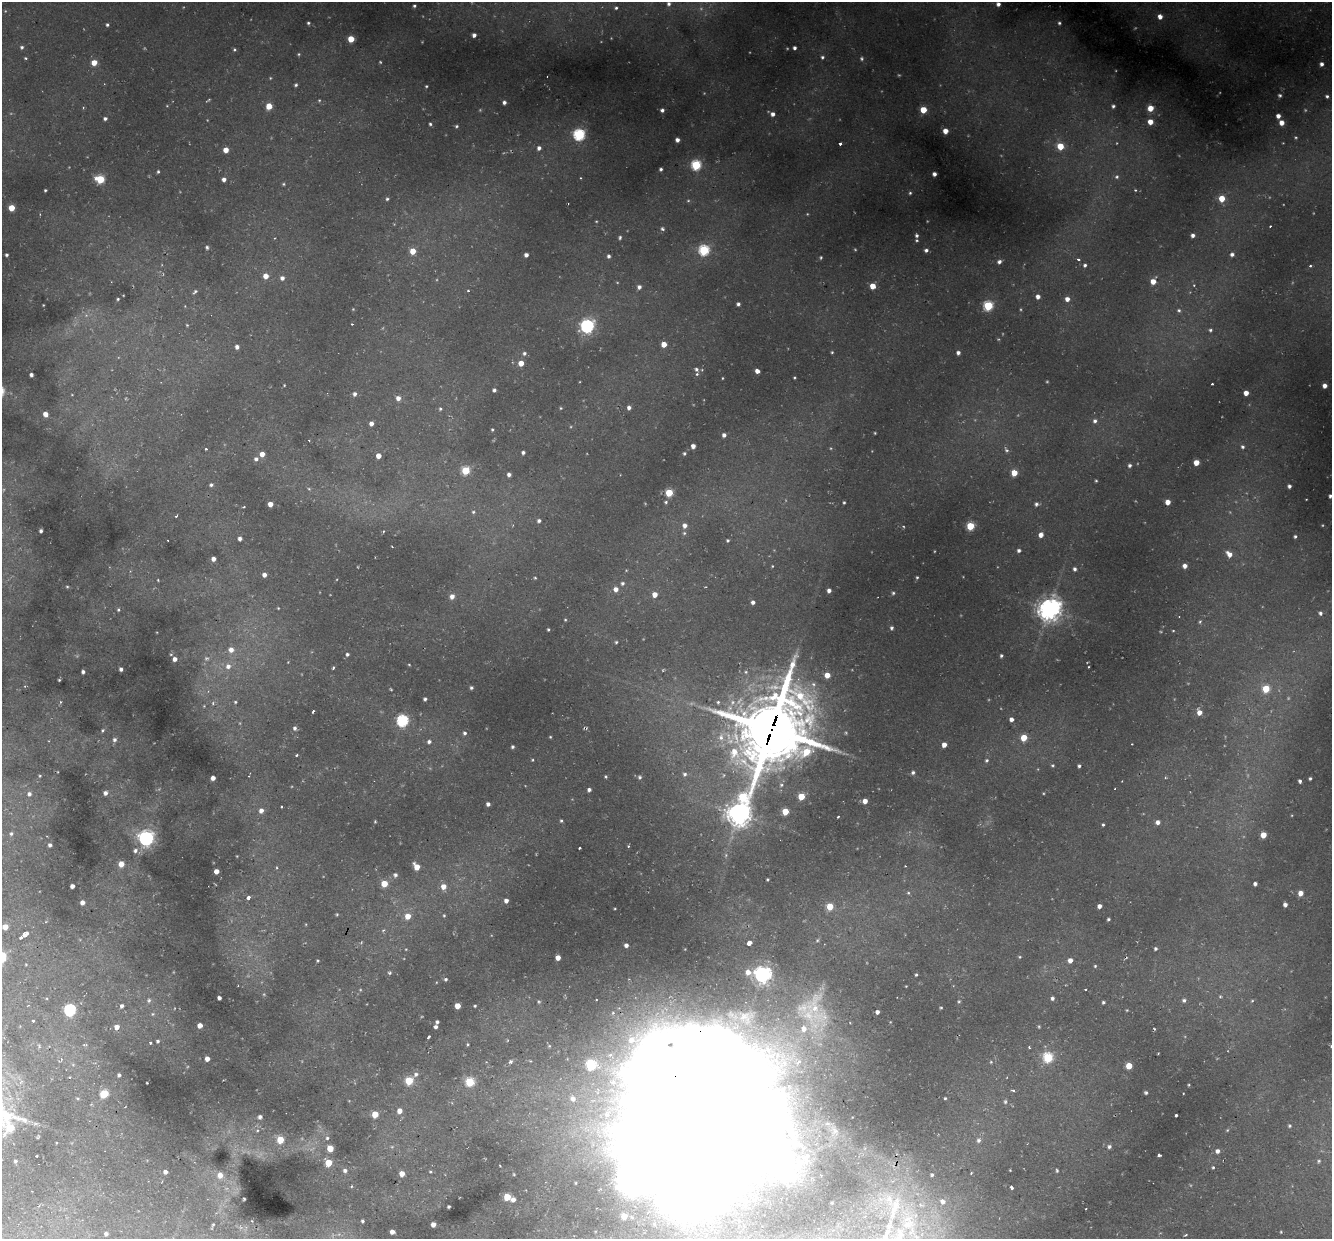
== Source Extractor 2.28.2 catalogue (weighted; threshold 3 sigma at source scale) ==
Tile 7 of 4 x 4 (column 3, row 2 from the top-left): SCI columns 2684-4013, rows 2846-4082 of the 5450 x 5447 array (HDU 1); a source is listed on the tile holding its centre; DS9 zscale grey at full resolution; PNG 1334 x 1241 px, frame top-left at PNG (2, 2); no overlay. Shown black and unused: <1% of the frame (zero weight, under 2 of 3 exposures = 6% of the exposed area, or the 3 px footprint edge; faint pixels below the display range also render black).
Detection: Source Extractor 2.28.2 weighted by HDU 2 'WHT'; one run over the whole footprint, this tile lists its part. Background 0.0372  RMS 0.0052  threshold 0.0235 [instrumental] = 3 sigma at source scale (4.5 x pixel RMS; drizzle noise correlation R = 1.50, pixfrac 1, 0.05/0.05 arcsec/px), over >= 5 px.
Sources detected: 473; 42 too faint to see at this stretch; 9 cosmic-ray / hot-pixel residue — not listed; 9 inside a brighter listed object's ellipse — not listed separately; the other 413 listed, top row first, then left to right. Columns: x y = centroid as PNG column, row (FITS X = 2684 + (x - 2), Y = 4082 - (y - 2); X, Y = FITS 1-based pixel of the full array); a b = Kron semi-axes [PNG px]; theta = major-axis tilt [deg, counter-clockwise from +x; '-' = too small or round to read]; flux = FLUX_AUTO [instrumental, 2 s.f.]
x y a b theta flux
669 4 6 6 - 1.8
998 4 4 4 - 1.6
414 6 3 3 - 0.83
616 8 4 4 - 0.88
1160 17 5 5 - 3.3
308 23 3 3 - 0.8
1059 23 5 4 - 1
107 25 4 4 - 0.98
474 35 4 4 - 1.6
351 39 5 4 - 10
22 47 5 5 - 1.1
794 48 4 3 - 1.4
234 49 4 4 - 0.77
299 54 4 4 - 0.6
822 57 5 5 - 1
26 58 4 3 - 0.58
862 59 5 5 - 0.88
94 63 5 5 - 6
1321 64 4 3 - 1.8
296 85 4 3 - 0.85
426 86 4 3 - 0.58
1280 95 5 5 - 0.95
1327 96 3 3 - 0.89
319 100 4 3 - 0.5
504 102 4 4 - 1.8
167 106 4 4 - 0.4
269 106 5 5 - 8.6
1113 106 4 4 - 1.1
83 108 4 4 - 0.54
1150 108 5 5 - 7.4
662 110 4 4 - 1.5
923 110 5 5 - 11
772 114 6 4 -28 2.7
1278 116 4 4 - 2.8
105 118 4 4 - 1.2
1150 122 5 5 - 6
1282 123 4 4 - 4.2
430 124 4 4 - 0.93
457 126 5 5 - 0.89
945 131 4 4 - 5.1
579 135 6 6 - 71
1296 137 4 3 - 0.53
677 140 4 4 - 2.4
840 144 3 3 - 1.2
1060 146 5 5 - 12
539 148 4 4 - 1.8
226 150 4 4 - 6
696 165 5 5 - 44
661 169 4 3 - 1.1
158 172 4 3 - 0.79
934 174 4 4 - 2.1
1117 177 6 5 - 1.1
581 178 3 2 - 0.37
100 179 6 5 - 23
224 179 4 4 - 2.2
283 184 4 4 - 0.64
45 190 3 3 - 0.77
910 193 4 3 - 0.71
1222 198 5 5 - 8.6
387 199 4 4 - 0.8
11 208 5 4 - 9.8
596 221 4 3 - 0.45
662 229 5 4 - 1
917 235 4 4 - 1.3
1193 235 4 4 - 2.1
620 237 5 4 - 0.89
917 240 4 4 - 0.63
207 247 5 4 - 0.86
704 250 6 5 - 50
926 250 4 4 - 1.5
413 251 5 5 - 7.8
1232 254 5 5 - 1.9
7 255 4 3 - 1.1
526 255 4 4 - 2.4
608 256 5 4 - 1.2
821 257 4 4 - 0.64
1078 259 4 3 - 1.5
999 262 4 4 - 1.7
1085 265 4 4 - 1.1
1310 266 4 3 - 0.78
266 276 5 4 - 5.4
282 278 5 4 - 2.2
1153 281 5 4 - 6.2
1194 285 4 4 - 0.53
873 286 4 4 - 7.7
639 287 6 6 - 1.6
468 291 3 3 - 0.68
195 292 7 4 48 0.95
1038 297 4 4 - 2.8
118 299 3 3 - 0.6
1067 299 5 4 - 3.2
738 304 4 4 - 1.4
43 305 3 2 - 0.36
988 306 5 5 - 38
1179 310 5 5 - 1
187 325 4 3 - 0.51
587 326 6 6 - 120
1210 330 4 4 - 0.9
664 344 4 4 - 6.1
237 347 4 4 - 2
832 352 4 3 - 0.59
524 353 5 5 - 1.4
958 353 4 4 - 1.7
521 363 5 4 - 5.8
696 369 5 4 - 1.3
757 371 4 4 - 3.2
697 374 4 3 - 0.9
31 375 4 4 - 1.8
722 378 3 2 - 0.35
794 378 3 3 - 0.53
1212 384 3 3 - 0.66
284 385 3 2 - 0.38
1325 386 4 4 - 3.3
494 390 4 4 - 1.4
1246 393 4 4 - 4.3
355 394 5 5 - 1.9
72 395 4 2 - 0.32
398 398 5 5 - 3
629 407 4 4 - 1.9
561 408 4 3 - 0.55
440 409 5 4 - 0.8
45 414 5 4 - 3.9
1095 421 5 5 - 1.7
371 423 4 4 - 2.6
492 430 4 3 - 0.64
875 433 3 2 - 0.46
724 435 4 4 - 2
693 446 4 4 - 3.1
1242 447 5 5 - 1.1
206 449 3 3 - 0.82
1006 450 8 5 -58 1.2
523 452 4 3 - 1.5
684 453 3 3 - 0.82
262 454 5 4 - 4.3
378 456 4 4 - 4.5
256 459 6 5 - 1.8
1196 462 4 4 - 7
1130 465 4 4 - 1.4
465 470 5 5 - 24
1014 473 5 4 - 9.7
509 474 4 4 - 1.9
1096 481 3 3 - 0.61
211 485 5 4 - 1.2
1289 486 4 4 - 1.6
309 489 6 5 - 0.87
669 493 5 5 - 20
1330 496 4 4 - 1.1
1306 499 3 2 - 0.31
666 502 4 4 - 0.79
1168 502 4 4 - 4.9
844 503 3 3 - 0.71
270 504 4 4 - 4.5
1036 504 5 4 - 1.4
244 507 3 2 - 0.54
473 512 5 5 - 0.86
176 516 4 3 - 0.56
539 521 5 5 - 1.4
685 525 6 5 - 2.9
903 526 4 3 - 0.48
970 526 5 5 - 21
41 531 4 3 - 1.2
383 531 4 3 - 0.68
684 533 5 5 - 0.97
1041 535 5 4 - 3.8
1295 536 4 3 - 0.88
240 539 5 4 - 1.6
728 540 3 3 - 0.74
1019 550 4 4 - 1.4
1229 554 8 6 -43 4.5
213 559 4 4 - 2.3
772 566 3 3 - 0.4
1185 566 6 5 - 2.7
1075 569 4 4 - 1.4
264 575 4 4 - 2.7
917 577 4 3 - 0.61
535 578 5 4 - 0.6
622 583 5 5 - 1.3
67 586 3 3 - 0.53
616 589 5 5 - 3.7
829 590 4 4 - 2.2
893 593 5 4 - 0.76
655 594 5 5 - 4.8
452 596 6 5 - 3.3
753 602 4 4 - 1.5
278 608 4 4 - 0.47
1049 609 8 7 - 480
118 610 4 4 - 0.69
1320 613 6 6 - 1.5
565 620 4 3 - 0.5
1200 622 5 5 - 0.85
891 628 5 4 - 0.93
548 629 3 3 - 0.75
616 642 4 4 - 0.74
231 650 7 7 - 4.1
347 654 4 4 - 1.1
1001 656 4 4 - 0.95
175 659 4 4 - 2.7
288 662 4 3 - 0.39
228 666 8 8 - 3.5
1089 667 2 2 - 0.51
333 668 3 2 - 1.1
121 669 4 4 - 1.7
83 672 4 3 - 1.5
746 672 6 5 - 1
827 675 5 5 - 5.7
59 680 3 3 - 0.52
813 684 8 7 - 2.3
471 688 4 3 - 1
1266 689 5 5 - 17
425 699 4 3 - 1.1
60 702 5 3 - 0.61
235 702 4 4 - 0.67
718 702 5 5 - 0.84
213 703 5 5 - 1
204 706 5 4 - 0.47
313 711 3 2 - 0.97
1199 712 5 5 - 4.4
1011 719 4 4 - 2.5
402 721 6 5 - 76
295 728 5 5 - 1.7
585 728 5 4 - 0.75
772 729 28 24 52 4100
103 730 5 4 - 0.86
465 733 5 5 - 1.2
550 737 4 3 - 0.52
721 737 13 9 84 4.8
1024 738 5 5 - 11
114 740 7 6 - 1.5
429 742 5 5 - 1.6
1132 744 3 3 - 0.5
944 745 4 4 - 4.1
512 747 3 3 - 0.96
297 755 3 3 - 0.9
532 760 4 3 - 0.52
987 760 5 4 - 0.93
1052 765 4 4 - 0.65
1079 766 4 3 - 1.1
58 772 3 2 - 0.33
913 773 5 5 - 1.2
685 774 6 5 - 1.4
40 776 4 4 - 0.55
249 776 4 3 - 0.51
606 776 4 4 - 0.71
640 777 6 6 - 1.1
1165 777 4 4 - 0.56
213 778 4 4 - 3
1310 778 3 3 - 0.86
1300 781 4 3 - 1.2
781 785 7 6 - 1.3
589 790 4 4 - 1.6
105 793 5 4 - 2.1
29 794 7 6 - 2
801 797 5 4 - 15
865 801 4 4 - 4.2
488 804 4 4 - 1.9
282 807 3 2 - 0.58
261 811 6 5 - 2.9
785 812 5 5 - 12
739 813 17 8 74 590
838 816 3 3 - 1.1
561 821 4 3 - 0.77
375 822 4 3 - 0.47
1158 822 5 4 - 2.5
1103 825 3 3 - 0.76
11 834 7 6 - 1.4
1263 835 4 4 - 7.9
146 838 6 6 - 190
50 845 5 4 - 1.5
628 846 3 3 - 0.74
580 848 3 2 - 0.63
135 850 7 6 - 1.8
121 864 5 5 - 7.2
276 867 6 3 83 0.6
417 867 6 4 -53 8.2
216 871 4 4 - 4.3
395 875 6 6 - 1.4
767 879 3 3 - 0.64
384 884 5 5 - 9.8
1255 884 4 4 - 1.9
72 886 4 4 - 2.8
443 887 6 6 - 4.8
908 893 6 5 - 0.81
1301 893 4 4 - 5.1
248 898 4 3 - 3.5
506 901 4 4 - 2.3
82 902 4 4 - 3
1285 905 4 4 - 2.3
830 906 5 5 - 11
1099 906 4 4 - 2.7
337 915 4 3 - 0.58
444 915 4 3 - 0.6
408 916 6 5 - 6.2
1108 919 3 3 - 0.88
306 924 4 3 - 0.39
5 927 5 5 - 6.6
383 930 6 4 43 0.78
26 934 6 4 65 14
21 938 4 3 - 2.2
749 943 4 4 - 9.9
626 945 4 4 - 2
406 949 5 4 - 0.52
1155 949 4 4 - 1.1
1020 957 5 4 - 0.6
558 958 4 4 - 4.6
1070 960 5 4 - 3.8
318 961 3 3 - 0.55
26 964 5 4 - 0.55
1095 966 4 4 - 0.62
748 972 9 7 -51 5.6
389 973 5 4 - 0.89
762 975 7 7 - 210
916 975 3 3 - 0.69
446 979 4 4 - 0.92
906 986 3 2 - 0.37
1085 989 3 3 - 0.63
1220 996 5 4 - 0.89
219 998 4 4 - 1.9
1052 998 4 4 - 1.5
149 1000 6 5 - 1.1
1184 1000 6 5 - 1.5
959 1001 5 4 - 0.72
1252 1001 5 4 - 0.59
1103 1002 4 4 - 1
28 1005 4 3 - 0.37
122 1006 5 4 - 1.5
457 1006 4 4 - 7.4
475 1006 3 3 - 0.61
941 1007 3 3 - 0.61
70 1010 6 6 - 73
1127 1010 4 3 - 0.46
813 1012 81 54 -86 98
877 1012 4 4 - 1.9
153 1014 6 5 - 0.81
33 1021 3 3 - 0.52
437 1022 4 3 - 1.2
200 1025 4 4 - 4.4
1039 1026 5 4 - 0.61
117 1027 5 5 - 4.1
436 1027 4 4 - 1.5
1154 1029 4 2 - 0.48
428 1036 3 3 - 5
507 1040 4 3 - 0.41
158 1041 3 3 - 1.1
150 1043 3 3 - 1.1
468 1044 4 4 - 0.55
85 1045 6 3 5 0.59
549 1046 6 6 - 0.86
1331 1046 4 3 - 0.75
1029 1047 4 3 - 0.62
1048 1057 6 5 - 42
61 1059 5 3 - 0.51
207 1059 4 4 - 4.1
510 1062 7 6 - 1.3
991 1062 5 4 - 0.6
73 1065 6 4 -1 0.62
1129 1066 5 4 - 11
416 1074 7 6 - 1.9
119 1075 4 4 - 1.2
409 1081 5 5 - 22
470 1082 5 5 - 27
1189 1085 3 2 - 0.51
1013 1090 5 4 - 0.81
1146 1093 4 3 - 0.89
104 1094 6 5 - 21
78 1098 5 4 - 0.66
945 1098 3 3 - 0.7
1005 1102 7 5 89 1.1
399 1111 6 5 - 4
375 1114 5 5 - 10
1176 1115 3 3 - 1.1
260 1117 6 5 - 1.8
35 1123 11 5 -14 1.7
1289 1126 6 5 - 1
257 1130 7 6 - 1.6
1227 1130 5 4 - 0.61
702 1131 156 137 -78 3000
327 1138 7 6 - 1.5
280 1140 5 5 - 15
978 1140 10 8 75 2.9
1109 1147 6 5 - 1.4
330 1148 5 5 - 11
1217 1151 6 5 - 2.2
1159 1155 4 3 - 2.1
37 1156 2 2 - 0.46
15 1161 3 3 - 0.93
1318 1161 6 5 - 0.87
328 1163 5 5 - 13
500 1166 2 2 - 0.34
1213 1167 4 4 - 0.69
1010 1170 2 2 - 0.38
345 1171 6 5 - 1.7
1057 1171 4 3 - 0.68
165 1172 4 4 - 2.1
430 1172 5 4 - 0.55
971 1173 5 4 - 0.96
402 1174 4 4 - 4.9
220 1175 9 8 - 5.7
932 1175 5 5 - 0.91
351 1186 4 3 - 0.45
1011 1187 4 3 - 3.4
507 1197 5 5 - 13
244 1199 3 2 - 0.59
513 1199 4 4 - 2.7
943 1201 7 7 - 3.4
921 1205 10 7 -18 2.6
449 1206 3 3 - 0.96
362 1221 4 3 - 0.85
213 1224 4 3 - 0.58
433 1224 4 4 - 3.5
392 1232 4 4 - 3
1281 1232 4 3 - 0.47
106 1234 4 4 - 1.4
1185 1235 4 3 - 0.52
Overlapping masked pixels (flux is a lower limit): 3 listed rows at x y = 585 728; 772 729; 702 1131
Isophote crosses this tile's border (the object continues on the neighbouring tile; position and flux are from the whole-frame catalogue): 3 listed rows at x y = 1330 496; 1331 1046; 702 1131